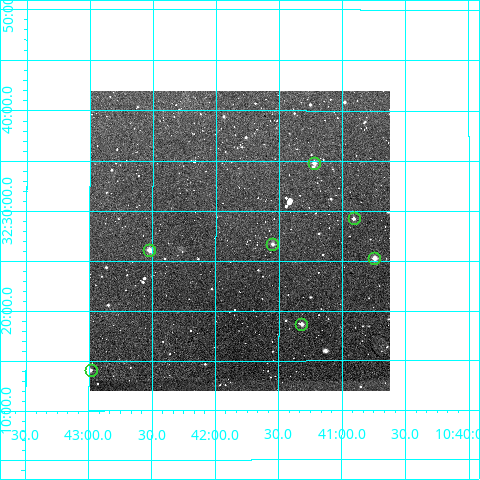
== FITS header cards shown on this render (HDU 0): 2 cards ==
NAXIS1  =                  300
NAXIS2  =                  300

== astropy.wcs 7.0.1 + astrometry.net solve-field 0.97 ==
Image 300 x 300 px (HDU 0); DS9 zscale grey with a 90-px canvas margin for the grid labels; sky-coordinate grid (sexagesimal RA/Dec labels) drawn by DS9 from the SOLVED WCS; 7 Tycho-2 reference stars matched to detected sources circled (green)
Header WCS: RA---TAN/DEC--TAN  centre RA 10:41:49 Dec +32:27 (160.45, +32.45 deg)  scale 6 arcsec/px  FOV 30.0' x 30.0'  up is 0 deg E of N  parity normal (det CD < 0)
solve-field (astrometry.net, Tycho-2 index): VERIFIED the header's WCS against the Tycho-2 star catalogue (verified at 2 index scales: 7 matches each, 0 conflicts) and refined it, rather than solving blind
Solved WCS: RA---TAN-SIP/DEC--TAN-SIP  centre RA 10:41:49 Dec +32:27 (160.45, +32.45 deg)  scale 6.01 arcsec/px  FOV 30.0' x 30.0'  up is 0 deg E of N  parity normal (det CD < 0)
The solver's refit moves the header's centre by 1.4 arcsec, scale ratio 1.002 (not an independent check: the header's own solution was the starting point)
Tycho-2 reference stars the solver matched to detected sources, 7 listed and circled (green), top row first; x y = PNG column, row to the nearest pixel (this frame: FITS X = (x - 90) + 1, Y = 300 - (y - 91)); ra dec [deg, ICRS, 3 dp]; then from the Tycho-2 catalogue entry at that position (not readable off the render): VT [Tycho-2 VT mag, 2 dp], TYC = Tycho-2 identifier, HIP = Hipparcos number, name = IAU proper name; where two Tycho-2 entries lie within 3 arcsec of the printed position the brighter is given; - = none
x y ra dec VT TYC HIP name
314 163 160.305 +32.580 11.63 2515-407-1 - -
354 218 160.227 +32.488 12.34 2512-872-1 - -
272 244 160.388 +32.445 11.68 2512-858-1 - -
149 250 160.631 +32.436 10.55 2512-859-1 - -
374 258 160.186 +32.422 11.12 2512-860-1 - -
301 324 160.330 +32.311 11.39 2512-79-1 - -
91 370 160.746 +32.235 11.54 2512-136-1 - -